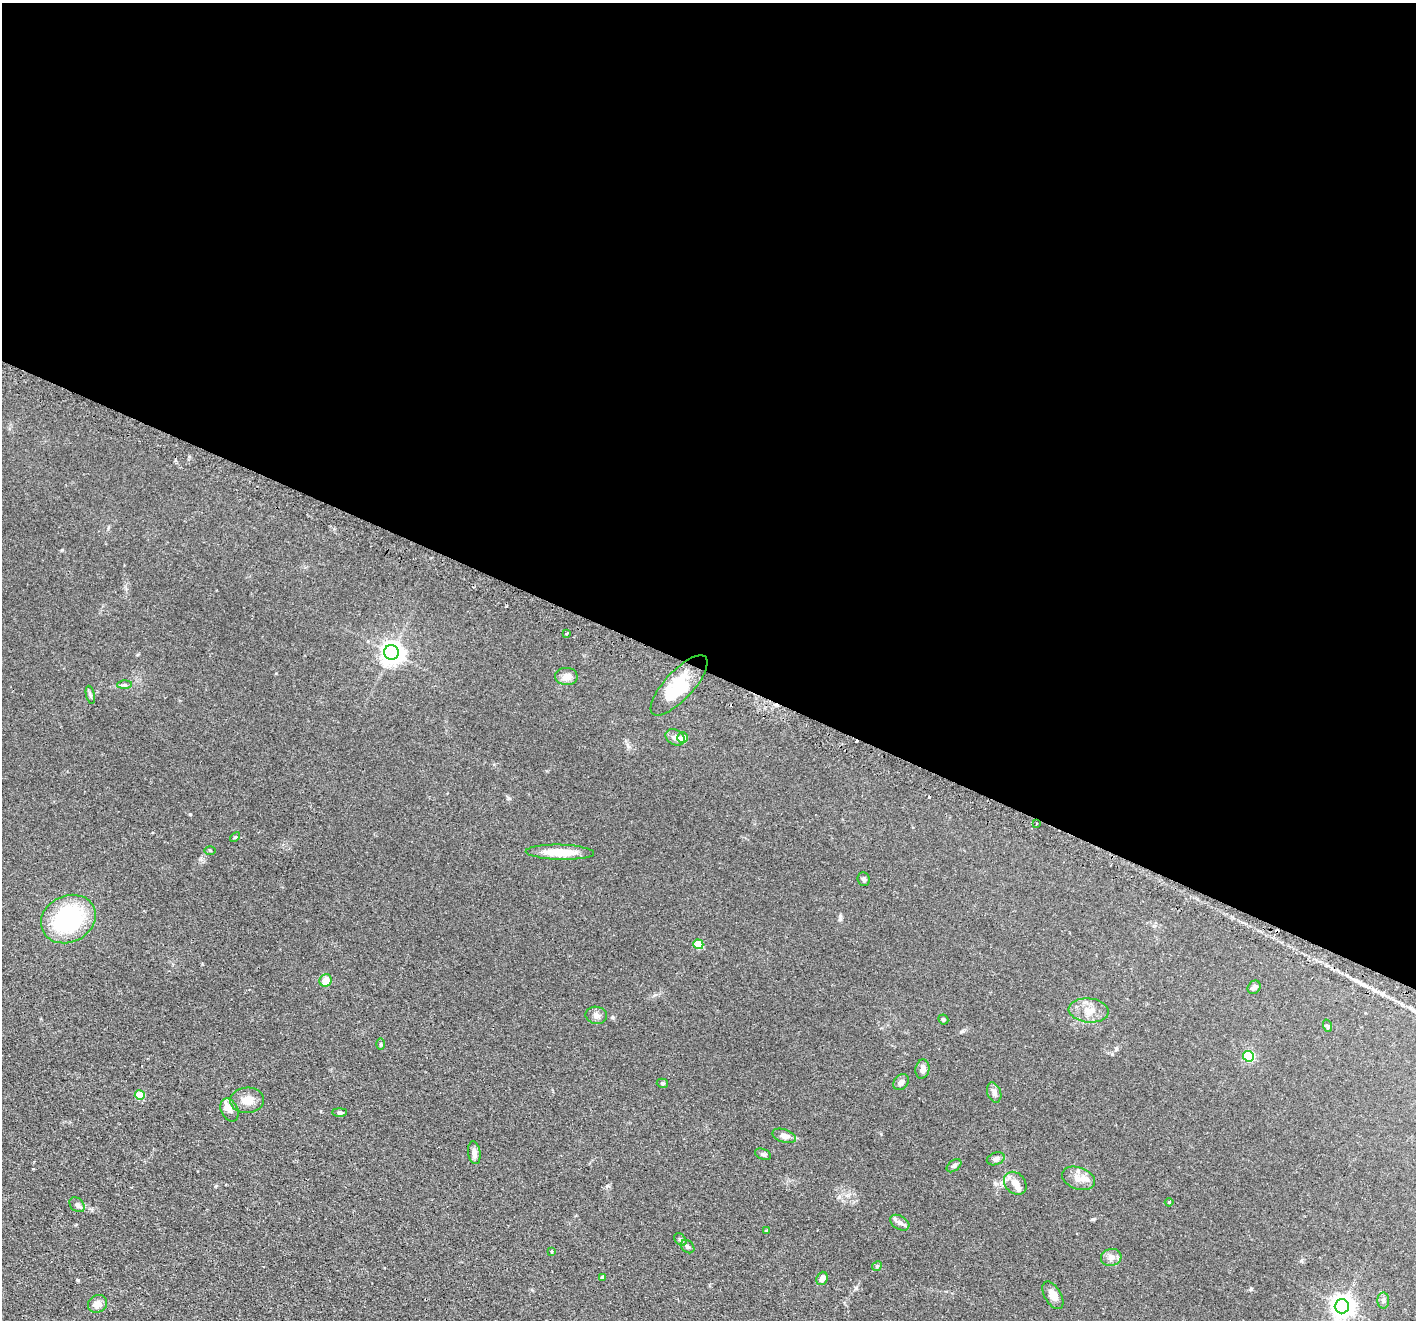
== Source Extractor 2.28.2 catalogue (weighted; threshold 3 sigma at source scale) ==
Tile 3 of 4 x 4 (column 3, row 1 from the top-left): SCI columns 2874-4287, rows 4131-5448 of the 5744 x 5759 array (HDU 1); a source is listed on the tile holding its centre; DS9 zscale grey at full resolution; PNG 1418 x 1322 px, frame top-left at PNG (2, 3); each listed source drawn as its Kron ellipse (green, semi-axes under 4 px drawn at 4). Shown black and unused: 51% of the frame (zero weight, under 2 of 3 exposures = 4% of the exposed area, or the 3 px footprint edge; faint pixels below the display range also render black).
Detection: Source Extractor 2.28.2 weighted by HDU 2 'WHT'; one run over the whole footprint, this tile lists its part. Background 0.0769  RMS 0.0066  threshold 0.0296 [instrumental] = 3 sigma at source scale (4.5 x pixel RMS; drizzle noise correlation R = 1.50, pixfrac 1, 0.05/0.05 arcsec/px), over >= 5 px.
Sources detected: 60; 1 inside a brighter object's white glare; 4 cosmic-ray / hot-pixel residue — neither listed nor drawn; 2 inside a brighter listed object's ellipse — not listed separately; the other 53 listed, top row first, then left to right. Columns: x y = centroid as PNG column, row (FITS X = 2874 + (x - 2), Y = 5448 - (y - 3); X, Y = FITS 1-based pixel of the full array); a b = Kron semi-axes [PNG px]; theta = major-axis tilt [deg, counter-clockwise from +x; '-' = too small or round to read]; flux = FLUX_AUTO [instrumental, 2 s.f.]
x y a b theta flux
567 633 3 2 - 0.76
391 653 7 7 - 440
566 676 11 8 -1 4.6
124 685 7 4 0 1.1
679 685 39 14 47 25
90 695 9 4 -77 1.2
675 737 10 7 -30 2.6
683 738 5 5 - 5.8
1037 823 3 2 - 0.97
235 837 6 3 43 0.65
210 850 5 3 - 0.56
560 852 34 7 -2 14
864 879 7 6 - 1.2
68 919 28 23 26 62
698 944 5 4 - 18
326 980 6 6 - 7.5
1254 987 7 6 - 1.8
1089 1010 20 12 -5 8.3
596 1015 11 8 -10 2.8
943 1019 5 4 - 1
1328 1026 6 4 -70 0.87
381 1044 6 4 90 0.72
1248 1056 5 5 - 47
922 1069 9 7 80 3
901 1082 9 6 45 2.4
662 1083 6 4 -14 1
994 1092 10 7 -70 2.5
140 1095 5 5 - 18
247 1100 17 12 3 7
230 1110 12 8 -66 2.8
340 1112 7 4 0 0.97
784 1136 12 6 -18 3.4
474 1153 11 6 -81 3
763 1154 8 5 -22 1.3
996 1159 9 6 19 2.4
954 1166 8 5 38 1.5
1079 1178 17 11 -19 6.7
1015 1183 12 10 -47 4.9
1169 1202 4 3 - 0.63
77 1205 8 6 -43 2.3
900 1223 10 6 -31 2.3
766 1231 4 3 - 0.63
680 1239 7 5 -50 1.3
688 1247 7 5 -43 1.4
551 1251 3 3 - 1.1
1111 1257 10 8 16 3.3
877 1266 5 4 - 0.75
603 1277 4 4 - 2.1
822 1278 7 5 68 3.1
1053 1295 15 8 -60 4.4
1383 1300 8 6 -90 1.6
97 1304 10 8 27 4.3
1342 1306 7 7 - 410
Unlisted compact peaks at least as high as the median listed source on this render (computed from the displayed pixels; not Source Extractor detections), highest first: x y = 190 814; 78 1280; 62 550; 856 1288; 1093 1219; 612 1017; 1251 1288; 840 919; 508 798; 607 1186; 962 1031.